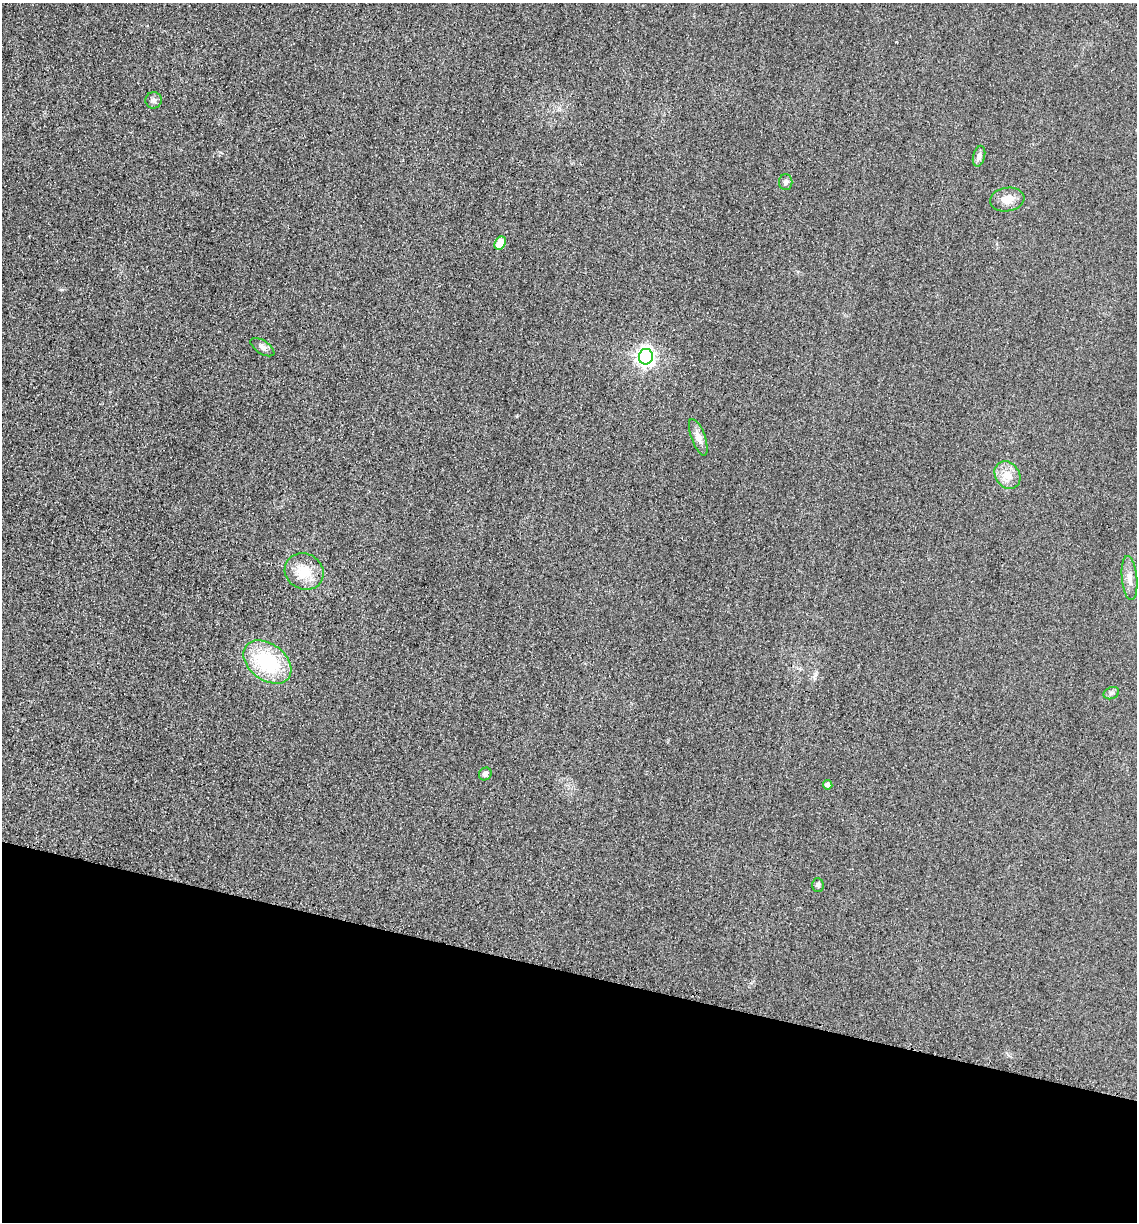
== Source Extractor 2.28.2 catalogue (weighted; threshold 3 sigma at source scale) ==
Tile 15 of 4 x 4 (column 3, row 4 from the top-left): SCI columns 2528-3662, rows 20-1239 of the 4939 x 4919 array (HDU 1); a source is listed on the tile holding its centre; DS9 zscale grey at full resolution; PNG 1139 x 1224 px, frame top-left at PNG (2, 3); each listed source drawn as its Kron ellipse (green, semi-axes under 4 px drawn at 4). Shown black and unused: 21% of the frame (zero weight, under 3 of 4 exposures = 3% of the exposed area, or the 3 px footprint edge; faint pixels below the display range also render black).
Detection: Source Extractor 2.28.2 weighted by HDU 2 'WHT'; one run over the whole footprint, this tile lists its part. Background 0.0863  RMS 0.018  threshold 0.0816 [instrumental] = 3 sigma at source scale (4.5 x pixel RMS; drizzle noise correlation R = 1.50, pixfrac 1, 0.05/0.05 arcsec/px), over >= 5 px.
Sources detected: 16; all 16 listed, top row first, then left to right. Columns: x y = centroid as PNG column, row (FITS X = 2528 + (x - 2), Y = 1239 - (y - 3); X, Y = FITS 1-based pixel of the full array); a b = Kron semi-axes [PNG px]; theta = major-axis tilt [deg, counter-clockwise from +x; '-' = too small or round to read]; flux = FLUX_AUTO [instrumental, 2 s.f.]
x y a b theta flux
154 100 8 8 - 6.1
979 156 10 6 75 6.1
786 182 8 6 89 5.5
1007 199 17 12 8 20
500 243 7 5 55 32
262 347 13 6 -33 7.3
646 357 8 7 - 780
698 437 19 7 -70 13
1007 475 15 12 -54 21
304 572 20 18 -28 42
1130 578 22 7 -84 15
267 662 27 18 -37 140
1111 693 8 6 20 4.5
485 774 6 6 - 6.7
828 785 4 4 - 8.2
818 885 7 5 -89 4.2